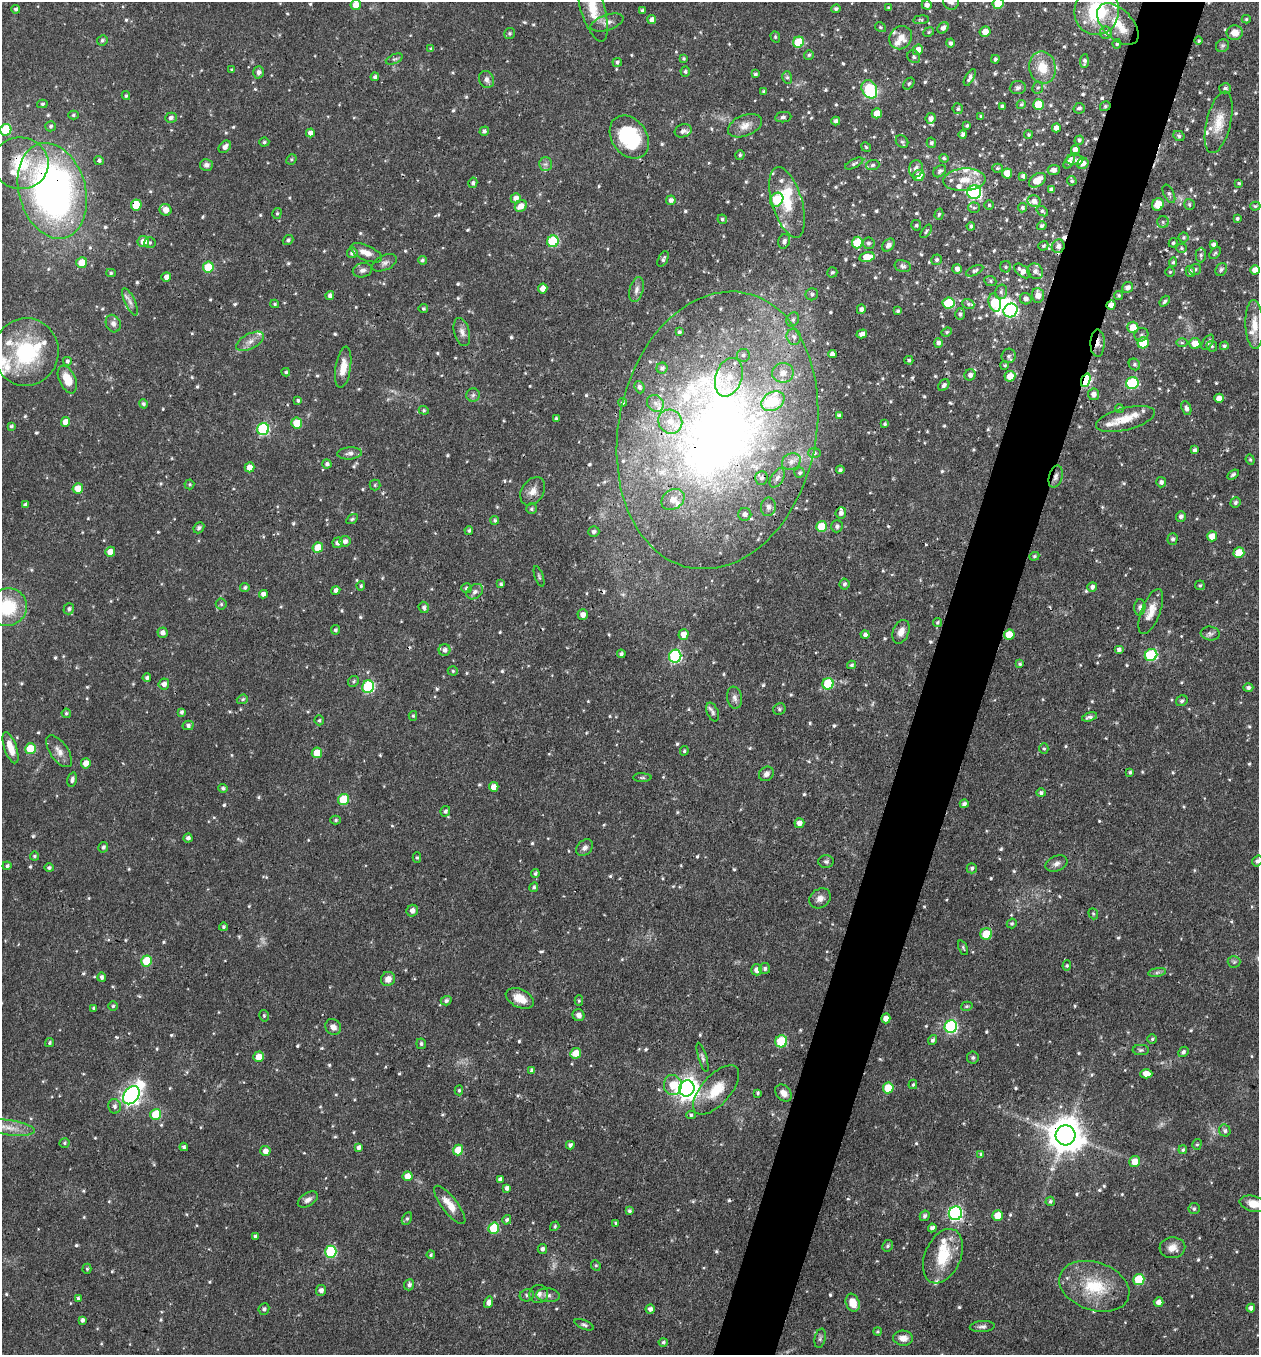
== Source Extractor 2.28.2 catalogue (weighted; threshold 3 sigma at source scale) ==
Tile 10 of 4 x 4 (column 2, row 3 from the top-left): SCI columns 1523-2779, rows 1355-2707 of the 5429 x 5415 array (HDU 1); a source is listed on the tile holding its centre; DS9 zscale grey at full resolution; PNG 1261 x 1357 px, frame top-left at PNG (2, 2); each listed source drawn as its Kron ellipse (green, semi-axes under 4 px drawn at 4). Shown black and unused: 5% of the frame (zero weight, under 3 of 4 exposures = <1% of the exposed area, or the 3 px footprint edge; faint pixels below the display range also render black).
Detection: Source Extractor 2.28.2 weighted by HDU 2 'WHT'; one run over the whole footprint, this tile lists its part. Background 0.0468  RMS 0.0035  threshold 0.0157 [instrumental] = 3 sigma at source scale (4.5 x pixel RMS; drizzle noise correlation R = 1.50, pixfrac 1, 0.05/0.05 arcsec/px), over >= 5 px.
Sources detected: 851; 3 too faint to see at this stretch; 2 inside a brighter object's white glare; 6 cosmic-ray / hot-pixel residue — neither listed nor drawn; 41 inside a brighter listed object's ellipse — not listed separately; of the other 799, all 500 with FLUX_AUTO >= 0.526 (the completeness limit of this list) listed and drawn (299 fainter detections not listed), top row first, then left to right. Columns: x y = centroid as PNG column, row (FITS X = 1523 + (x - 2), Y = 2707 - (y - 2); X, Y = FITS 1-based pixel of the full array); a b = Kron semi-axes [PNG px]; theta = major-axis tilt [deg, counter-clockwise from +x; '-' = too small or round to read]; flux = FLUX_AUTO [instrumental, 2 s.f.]
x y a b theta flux
951 2 8 7 - 1.4
998 3 5 5 - 14
356 5 5 5 - 4
927 5 5 4 - 1.6
592 7 36 12 -73 10
889 8 3 3 - 0.63
16 9 4 4 - 0.81
836 9 5 4 - 0.77
642 10 3 3 - 0.62
1097 11 24 22 79 24
1246 19 4 4 - 0.54
652 20 4 4 - 1.7
921 20 8 4 7 0.53
607 22 17 7 18 2.2
1118 24 25 14 -46 7.7
880 27 5 4 - 0.53
943 28 6 5 - 1.5
929 32 6 4 24 0.54
985 32 5 5 - 3.3
509 33 5 5 - 0.7
1106 33 6 6 - 1.8
1235 33 8 7 - 3.9
775 37 6 4 -70 0.53
901 38 12 10 52 3.2
102 40 5 5 - 0.77
1199 41 4 4 - 0.57
798 42 5 5 - 15
950 43 4 4 - 1
1117 44 5 4 - 0.59
1222 46 7 6 - 0.73
431 49 4 3 - 0.71
918 50 5 5 - 2.8
809 55 5 5 - 0.57
914 57 7 6 - 0.71
684 58 3 3 - 0.56
394 59 9 4 22 0.81
995 59 4 3 - 0.68
1084 61 7 4 85 0.95
617 62 4 4 - 0.77
1042 68 16 13 -78 7.1
232 70 4 4 - 0.59
685 71 5 5 - 0.74
259 72 6 5 - 1.3
755 74 4 3 - 0.67
375 77 4 4 - 1
787 77 6 5 - 0.69
970 77 9 4 60 1.4
486 80 9 7 -66 1.4
909 84 7 4 50 0.61
1018 88 8 6 6 0.95
1038 88 6 5 - 0.69
1225 88 6 5 - 0.91
869 89 10 7 -63 24
764 91 4 4 - 0.61
126 96 4 3 - 0.54
42 104 5 4 - 0.57
1021 104 5 4 - 0.53
1038 104 5 5 - 10
1002 106 4 3 - 0.63
1105 106 5 4 - 0.66
1079 108 6 5 - 0.87
958 109 5 5 - 0.72
877 113 5 5 - 4.4
73 115 5 4 - 0.66
981 116 3 3 - 0.53
783 117 8 5 7 0.84
171 118 6 5 - 1.2
931 118 5 5 - 1.4
836 121 4 4 - 1.1
1219 122 31 12 76 6.8
967 125 3 3 - 0.59
51 126 5 5 - 0.72
745 126 18 10 22 3.5
1056 128 4 4 - 1.9
6 130 6 5 - 16
484 131 5 4 - 0.89
683 131 8 6 18 1.1
310 133 4 4 - 1.9
963 134 4 4 - 1.2
1028 135 4 4 - 0.53
1179 136 6 5 - 0.63
629 137 23 17 -53 25
1079 140 4 4 - 0.77
264 142 5 4 - 0.63
902 142 7 5 -50 0.69
931 143 5 4 - 0.84
225 147 7 5 44 1.6
866 147 5 4 - 0.53
1075 150 4 4 - 1.8
740 155 5 4 - 0.58
944 158 5 4 - 0.63
291 159 5 4 - 0.53
99 160 5 4 - 0.8
1075 160 9 5 5 1
1069 162 8 4 57 1.9
20 163 28 26 -5 15
1083 163 6 5 - 1.6
545 164 6 6 - 1
854 164 10 4 27 0.86
206 165 6 6 - 1.3
873 165 7 5 5 0.8
997 168 5 4 - 0.58
916 169 9 7 80 1.6
1054 170 6 5 - 1.5
940 171 7 5 39 0.78
1007 173 5 5 - 5.2
919 175 6 5 - 3.8
1023 176 4 4 - 1.1
964 180 21 11 4 6.1
1037 180 9 6 35 4.6
1072 181 5 4 - 0.55
473 183 5 4 - 0.82
1239 183 4 4 - 0.54
1051 190 4 4 - 1.2
52 191 49 33 -74 160
974 192 7 7 - 56
1169 194 10 5 -64 0.92
516 198 5 5 - 2
671 200 5 4 - 1.3
777 200 7 6 - 14
1034 201 6 6 - 1.9
787 202 36 15 -73 12
1158 204 6 5 - 5.6
1189 204 6 5 - 0.68
136 205 5 5 - 11
989 205 4 4 - 0.55
521 206 6 5 - 3.1
1255 206 5 4 - 0.55
974 208 6 5 - 0.65
1022 208 4 4 - 0.84
166 210 6 6 - 3.2
1042 211 6 4 -38 0.62
277 213 5 4 - 0.53
939 214 6 4 73 0.58
722 219 5 4 - 0.68
1237 219 3 3 - 0.65
1163 222 6 6 - 0.65
916 225 5 5 - 0.59
971 226 4 3 - 0.7
1042 226 5 4 - 0.9
926 231 8 4 55 0.63
1183 237 5 5 - 0.64
288 240 5 4 - 0.82
553 241 6 5 - 27
784 241 7 5 72 1.2
143 242 6 5 - 3.5
150 242 5 5 - 0.56
857 242 6 5 - 12
868 243 6 5 - 0.92
1173 243 5 4 - 0.57
888 245 7 5 48 1.2
1213 245 4 4 - 0.97
1043 246 5 4 - 0.63
1058 246 7 6 - 1.4
1181 248 5 4 - 0.54
352 253 5 5 - 1.3
366 253 17 7 -24 3.3
1215 253 7 4 51 0.61
1201 255 7 5 89 0.85
867 257 7 5 13 6.5
663 259 8 4 63 0.87
422 260 4 4 - 0.7
936 260 5 5 - 0.86
1173 262 5 4 - 0.58
82 263 5 5 - 6
384 263 13 7 25 1.5
903 266 8 5 -14 0.94
208 267 5 5 - 13
1006 267 5 5 - 0.66
957 269 5 4 - 1.4
1195 269 6 5 - 0.72
1221 269 7 5 53 0.77
362 270 10 7 14 1.4
1255 270 5 4 - 2.8
975 271 9 4 25 0.92
1022 271 9 5 -39 2.1
1035 271 8 7 - 1.8
1190 271 6 4 -76 0.8
832 272 5 5 - 0.66
1170 272 4 4 - 0.56
111 273 5 4 - 0.54
166 277 5 4 - 1.7
990 281 6 5 - 0.58
1128 287 6 5 - 1.6
543 288 5 4 - 2.9
636 290 13 6 74 1.7
1001 292 7 5 74 0.93
812 294 6 6 - 0.88
1038 295 7 6 - 3.3
1119 295 4 4 - 0.56
330 296 4 4 - 1.3
1026 299 6 5 - 1.4
1165 301 6 3 51 0.73
130 302 15 5 -65 1.7
948 303 6 5 - 14
995 303 9 6 -76 16
275 304 4 3 - 0.53
968 304 6 5 - 0.7
1111 305 5 4 - 2.2
423 309 5 4 - 0.54
861 309 5 4 - 1.2
1011 310 7 6 - 54
898 311 4 4 - 0.73
960 314 6 4 -88 0.78
793 319 7 6 - 1
113 324 9 7 -64 1.5
1254 325 24 9 -88 4.4
1133 327 6 5 - 4.5
462 332 14 7 -74 1.9
679 332 4 3 - 0.64
947 332 5 4 - 0.53
862 334 5 4 - 1.6
1141 335 7 6 - 0.89
794 337 8 7 - 1.6
250 341 15 7 27 2.6
1208 342 8 5 57 1
938 343 5 4 - 1.1
1098 343 14 7 89 2.6
1143 343 6 5 - 13
1182 343 6 4 0 0.54
1195 344 5 5 - 4.3
1212 346 6 5 - 0.65
1224 346 4 4 - 0.64
26 352 34 32 79 30
832 354 4 4 - 1.4
743 355 6 6 - 0.87
1009 356 7 7 - 0.93
909 360 4 4 - 0.61
67 361 4 4 - 0.71
1134 364 6 5 - 0.9
1005 365 4 4 - 0.53
343 367 21 7 81 4.5
662 368 5 5 - 0.93
286 372 4 3 - 0.56
783 373 11 9 10 3.3
970 375 6 5 - 1.6
1010 376 5 5 - 4.7
729 377 20 13 71 6.8
67 379 15 8 -66 6.7
1086 380 7 4 68 36
1132 383 6 6 - 30
944 385 6 5 - 0.96
639 387 6 5 - 0.87
1093 394 6 5 - 1.8
473 395 7 6 - 0.88
1219 398 5 4 - 2.3
298 400 4 3 - 0.73
773 401 12 9 30 18
623 402 4 4 - 0.6
655 403 9 8 - 1.9
143 404 5 4 - 0.75
1119 408 4 4 - 0.54
1186 408 7 4 -70 1.2
424 410 5 4 - 0.56
839 415 4 3 - 0.91
556 418 4 4 - 0.6
1125 419 30 11 14 6.9
65 422 5 4 - 3.4
670 422 12 11 - 5.3
297 423 5 5 - 8.8
885 424 4 3 - 0.55
11 426 4 3 - 0.65
263 429 6 6 - 39
717 430 140 99 79 310
1194 450 4 3 - 0.94
350 453 12 6 5 1.3
815 453 6 5 - 0.6
1250 460 5 4 - 0.53
791 461 10 8 30 1.8
327 464 5 4 - 0.9
250 467 5 4 - 3.6
840 470 4 4 - 0.74
800 473 5 5 - 0.64
1233 474 6 4 33 0.81
1056 477 11 6 73 1.5
761 478 7 6 - 1.2
777 478 10 6 59 1.3
1161 482 5 5 - 1
189 484 5 5 - 0.53
375 485 5 5 - 0.55
78 488 5 5 - 5
533 491 15 11 56 3.2
673 499 12 9 35 3
1235 503 5 5 - 0.75
25 505 4 3 - 0.89
768 507 9 7 82 1.6
531 509 5 5 - 0.69
841 513 6 5 - 1.3
745 514 6 6 - 1.5
1181 516 5 5 - 1.3
352 519 6 4 31 0.62
495 520 4 4 - 0.6
822 526 5 5 - 11
837 526 6 5 - 0.9
199 528 6 5 - 0.96
469 530 4 4 - 0.64
594 532 5 5 - 1
1212 536 5 5 - 4.5
1172 539 5 5 - 0.91
345 541 5 5 - 1.4
338 543 5 5 - 1.7
318 548 5 5 - 7
110 552 5 5 - 3.6
1239 553 5 5 - 7.9
1034 556 5 4 - 0.53
539 576 10 3 -70 0.61
501 584 4 3 - 0.71
844 584 5 5 - 0.87
1200 585 5 5 - 0.57
361 586 5 4 - 0.6
245 587 5 4 - 0.7
1092 587 5 4 - 1.3
466 588 5 5 - 0.75
336 590 4 4 - 1.3
475 592 9 7 37 1.4
263 594 4 4 - 1.6
221 604 5 5 - 0.57
7 607 20 18 25 18
424 607 6 5 - 0.89
1140 607 8 5 86 0.99
69 609 6 5 - 0.97
1151 611 24 9 69 4.5
583 615 5 5 - 2.1
938 622 5 4 - 0.62
335 630 5 4 - 0.71
901 632 12 8 68 2.6
163 633 5 5 - 1.6
683 634 5 5 - 3
1210 634 9 7 -6 1.1
865 635 4 4 - 1.1
1009 635 5 5 - 6.7
1119 649 5 4 - 1
445 650 6 5 - 1.3
621 654 4 4 - 0.79
1151 655 6 6 - 28
675 656 6 6 - 47
1020 664 4 4 - 0.59
852 665 4 4 - 0.74
453 671 5 4 - 0.56
147 678 4 4 - 0.92
353 681 6 5 - 0.62
164 684 5 5 - 1.9
828 684 6 5 - 16
368 687 6 6 - 35
1248 688 5 4 - 1
735 698 11 7 -80 1.7
242 699 6 4 21 0.62
1182 701 6 5 - 0.82
779 709 6 5 - 0.7
182 712 4 3 - 0.78
713 712 10 5 -65 1.2
66 713 4 4 - 0.67
413 716 5 4 - 0.53
1089 717 8 4 16 1.1
319 720 5 4 - 0.53
188 725 5 5 - 0.95
10 748 16 6 -71 4.6
30 749 5 5 - 11
1044 749 5 4 - 0.54
59 751 18 9 -55 2.9
684 751 4 3 - 0.54
317 753 5 5 - 7.3
86 763 5 5 - 3.4
1130 772 3 3 - 0.58
766 774 8 6 40 1.5
642 778 9 3 -1 0.54
72 779 7 4 76 1.2
494 787 5 4 - 2.8
223 788 4 4 - 0.8
1041 793 5 4 - 0.84
344 799 6 5 - 15
964 804 4 4 - 1
445 811 5 4 - 0.83
336 820 5 4 - 0.6
799 823 5 5 - 2.1
188 838 4 4 - 1.1
103 847 5 5 - 0.85
585 848 9 7 45 1.5
34 856 4 4 - 0.61
417 857 5 4 - 0.55
1257 861 5 5 - 1.1
826 862 7 6 - 0.83
1056 864 11 7 21 1.5
7 866 4 4 - 0.69
49 868 4 4 - 0.79
972 868 5 5 - 0.89
535 873 4 4 - 0.64
534 887 5 4 - 0.68
820 898 11 9 35 2.2
412 911 6 5 - 1.8
1093 914 6 4 -69 0.56
1012 923 5 4 - 0.65
223 927 4 4 - 0.55
986 934 6 5 - 8.2
963 948 8 4 -66 0.59
147 961 5 5 - 14
1234 962 6 6 - 0.7
1067 966 5 4 - 0.57
765 969 5 5 - 0.99
757 970 5 5 - 2.5
1157 972 9 4 9 0.77
102 977 5 4 - 0.98
388 979 7 7 - 2.7
520 998 15 9 -25 4.9
446 1001 5 4 - 0.96
579 1001 5 4 - 0.54
113 1006 5 4 - 0.54
967 1006 6 4 16 0.58
94 1008 4 3 - 0.69
579 1015 6 5 - 1.4
264 1016 6 4 -75 0.54
886 1018 5 4 - 2.3
333 1027 8 7 - 2.1
951 1027 6 6 - 50
1152 1039 5 4 - 0.61
932 1040 5 4 - 0.97
781 1041 6 6 - 20
49 1043 5 4 - 0.64
421 1044 5 4 - 0.75
1141 1050 8 5 0 0.7
1183 1052 5 4 - 0.98
576 1053 5 5 - 4.8
258 1057 5 5 - 3.5
703 1057 15 4 -73 1
973 1058 6 5 - 0.74
532 1070 4 4 - 1.2
1146 1074 6 4 -1 3.4
913 1084 5 3 - 0.55
673 1085 10 9 - 6.7
888 1088 5 5 - 10
687 1089 8 7 - 280
459 1090 5 4 - 0.54
716 1090 30 14 48 9.4
758 1093 4 3 - 0.6
783 1093 9 7 -48 2.4
131 1095 10 7 52 160
115 1106 7 6 - 1.1
156 1114 5 5 - 13
691 1115 5 4 - 0.67
9 1128 26 7 -8 5
1225 1131 6 5 - 0.9
1065 1135 10 10 - 830
65 1143 5 4 - 0.59
1197 1144 5 4 - 0.55
570 1145 4 4 - 1
184 1147 4 4 - 0.85
359 1147 4 4 - 1.2
458 1150 5 5 - 7.8
1183 1150 4 4 - 0.6
265 1151 5 5 - 2.2
981 1154 4 3 - 0.71
1134 1162 5 5 - 4
407 1176 5 5 - 4.5
500 1179 4 4 - 0.98
507 1188 4 4 - 1.1
308 1200 11 6 33 1.7
1050 1201 5 4 - 0.67
1254 1204 15 7 -14 5.1
450 1205 23 8 -52 5
1194 1209 5 5 - 0.81
629 1211 3 3 - 0.67
955 1213 7 6 - 69
997 1215 5 5 - 5.3
925 1216 5 4 - 0.95
407 1219 7 4 62 0.7
507 1220 5 4 - 0.84
616 1223 4 3 - 0.66
555 1226 5 4 - 0.62
494 1228 6 5 - 16
932 1228 4 4 - 1.1
255 1236 4 4 - 0.8
888 1246 6 5 - 0.74
1172 1248 13 10 4 3
542 1249 5 4 - 0.95
331 1252 6 5 - 27
431 1255 4 4 - 0.56
943 1256 29 18 66 13
596 1265 5 4 - 0.55
87 1269 5 4 - 0.57
1139 1280 6 5 - 19
409 1285 6 5 - 0.99
1094 1286 36 24 -19 18
321 1290 5 5 - 1.5
539 1294 9 9 - 1.7
527 1295 7 6 - 0.95
548 1295 12 7 -4 1.4
78 1298 4 4 - 0.73
488 1302 6 4 74 1.8
1158 1302 5 4 - 2
853 1303 9 6 -69 4.5
1251 1308 4 4 - 1.4
264 1309 6 5 - 0.85
650 1309 4 4 - 1.4
82 1320 4 3 - 0.94
584 1325 10 4 -23 0.83
982 1326 12 5 5 1.3
877 1331 4 4 - 0.53
820 1338 10 5 78 0.87
903 1338 10 7 -2 2.9
663 1342 4 4 - 0.77
Overlapping masked pixels (flux is a lower limit): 12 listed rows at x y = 1105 106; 20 163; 52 191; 136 205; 1111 305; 1098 343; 1086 380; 717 430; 1056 477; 886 1018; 1065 1135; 331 1252
Isophote crosses this tile's border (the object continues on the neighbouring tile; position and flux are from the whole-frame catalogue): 8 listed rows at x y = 951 2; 998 3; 592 7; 1097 11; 6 130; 7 607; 1257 861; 1254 1204